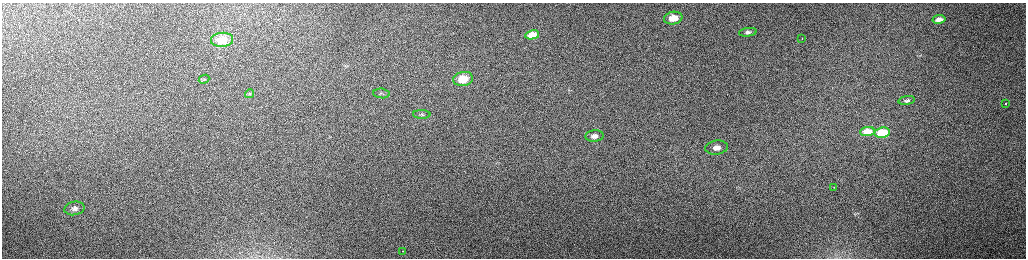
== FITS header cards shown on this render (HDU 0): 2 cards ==
NAXIS1  =                 2048 /fastest changing axis
NAXIS2  =                  512 /next to fastest changing axis

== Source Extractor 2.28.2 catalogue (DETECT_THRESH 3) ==
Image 2048 x 512 px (HDU 0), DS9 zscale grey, zoomed out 1/2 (1 PNG px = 2 x 2 image px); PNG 1028 x 260 px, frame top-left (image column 1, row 511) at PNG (2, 3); each listed source drawn as its Kron ellipse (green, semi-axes under 4 px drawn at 4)
Background 154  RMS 1.5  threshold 4.55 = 3 sigma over >= 5 px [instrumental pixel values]
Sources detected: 21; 1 cannot appear on this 1/2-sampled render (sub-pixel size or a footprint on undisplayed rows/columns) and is neither listed nor drawn; the other 20 listed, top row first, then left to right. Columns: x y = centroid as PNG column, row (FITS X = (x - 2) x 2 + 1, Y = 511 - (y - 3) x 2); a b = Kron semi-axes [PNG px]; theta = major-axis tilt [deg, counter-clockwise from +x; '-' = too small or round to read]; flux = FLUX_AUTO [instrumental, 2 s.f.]
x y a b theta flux
673 18 9 6 10 5600
939 19 6 3 10 1600
748 32 9 4 9 810
532 35 7 4 11 3400
802 39 2 1 - 300
222 40 11 7 5 4100
204 79 5 4 - 440
463 79 10 7 10 6400
382 93 8 5 -6 830
249 94 4 4 - 420
907 101 8 4 8 780
1006 103 2 2 - 2200
422 114 8 3 -1 520
867 131 7 4 7 3400
882 133 8 5 8 11000
595 136 9 6 6 1700
717 148 11 7 8 2700
834 187 2 1 - 250
74 208 10 6 10 1600
403 251 2 1 - 550
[1 sub-pixel or undisplayed-footprint detection neither listed nor drawn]